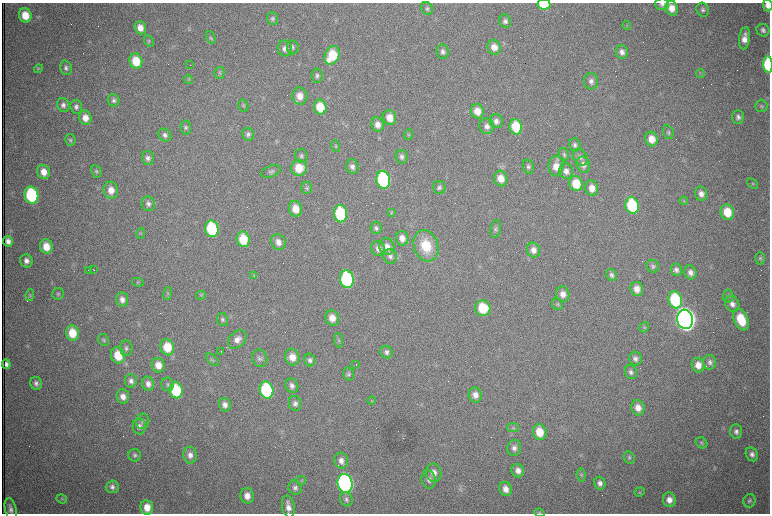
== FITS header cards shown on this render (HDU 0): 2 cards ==
NAXIS1  =                 1536 /fastest changing axis
NAXIS2  =                 1023 /next to fastest changing axis

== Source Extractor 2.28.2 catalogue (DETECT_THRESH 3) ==
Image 1536 x 1023 px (HDU 0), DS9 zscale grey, zoomed out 1/2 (1 PNG px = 2 x 2 image px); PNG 772 x 516 px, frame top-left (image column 1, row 1022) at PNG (2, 3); each listed source drawn as its Kron ellipse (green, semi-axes under 4 px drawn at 4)
Background 1040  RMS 16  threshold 48.5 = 3 sigma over >= 5 px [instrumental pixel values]
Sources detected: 256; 62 cannot appear on this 1/2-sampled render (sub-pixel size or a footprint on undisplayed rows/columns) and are neither listed nor drawn; the other 194 listed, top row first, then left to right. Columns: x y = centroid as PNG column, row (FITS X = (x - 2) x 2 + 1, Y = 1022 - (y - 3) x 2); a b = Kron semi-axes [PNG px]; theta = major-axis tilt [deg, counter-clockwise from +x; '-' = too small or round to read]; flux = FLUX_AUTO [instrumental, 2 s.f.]
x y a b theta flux
544 4 6 5 - 1.2e+05
662 4 7 6 - 1.0e+04
768 5 6 5 - 2.2e+04
427 8 7 5 -63 7.6e+03
672 8 7 6 - 3.4e+04
703 10 7 6 - 9.7e+03
25 15 7 6 - 6.4e+04
272 18 6 5 - 7.1e+03
505 21 7 6 - 1.2e+04
627 26 4 4 - 3.7e+03
140 28 6 5 - 3.1e+04
763 30 6 6 - 1.2e+04
211 38 6 4 -63 5.8e+03
744 38 11 5 83 2.9e+04
149 41 6 4 -63 5.0e+03
293 47 7 6 - 9.6e+03
494 47 7 6 - 3.0e+04
285 48 8 7 - 2.0e+04
443 52 7 6 - 1.3e+04
622 52 7 6 - 1.6e+04
332 55 9 7 64 1.3e+05
136 61 8 6 -73 8.9e+04
768 64 8 4 -87 2.0e+05
190 65 2 1 - 9.8e+04
66 68 7 5 -73 1.0e+04
39 69 4 3 - 3.8e+03
219 73 6 5 - 5.6e+03
700 73 4 3 - 3.8e+03
317 76 7 5 -81 9.2e+03
188 79 5 3 - 4.3e+03
591 81 8 7 - 1.5e+04
300 96 8 7 - 3.5e+04
114 100 6 6 - 9.9e+03
63 105 7 6 - 1.3e+04
243 105 6 5 - 5.8e+03
761 106 6 6 - 7.0e+03
76 107 7 6 - 1.2e+04
320 107 7 6 - 9.2e+04
477 111 7 6 - 4.1e+04
738 117 7 6 - 1.2e+04
85 118 7 6 - 3.0e+04
390 118 7 6 - 4.3e+04
496 121 7 6 - 1.7e+04
378 125 7 6 - 2.3e+04
487 126 8 7 - 1.7e+04
186 127 7 5 -85 7.7e+03
516 127 7 6 - 1.3e+05
668 132 7 5 -75 6.7e+03
248 134 6 5 - 9.7e+03
165 135 7 6 - 1.1e+04
409 135 5 2 - 3.5e+03
651 139 7 6 - 4.3e+04
70 140 6 5 - 6.6e+03
575 145 7 5 -71 1.1e+04
335 146 6 4 -86 4.8e+03
564 154 6 5 - 6.2e+03
301 156 7 6 - 9.3e+03
401 157 7 6 - 1.1e+04
580 157 9 6 -55 1.4e+04
148 158 7 6 - 1.2e+04
583 165 8 6 -71 1.7e+04
556 166 10 7 86 3.5e+04
352 167 7 6 - 1.4e+04
528 167 7 5 -75 8.8e+03
299 168 8 8 - 7.2e+04
96 171 6 5 - 6.2e+03
271 171 10 5 20 1.0e+04
566 171 8 6 -82 1.9e+04
44 172 7 6 - 3.6e+04
501 178 8 6 -77 4.3e+04
383 180 9 7 -76 4.8e+05
576 184 8 6 -74 8.3e+04
753 184 6 4 -39 4.2e+03
307 188 6 5 - 6.4e+03
439 188 7 6 - 1.0e+04
592 188 7 6 - 3.4e+04
111 190 8 7 - 3.6e+04
701 194 7 6 - 1.9e+04
31 195 8 7 - 3.7e+05
684 201 4 3 - 3.4e+03
148 204 7 6 - 1.4e+04
632 205 8 6 -74 2.6e+05
295 209 8 6 -78 4.8e+04
391 212 3 3 - 3.1e+03
727 212 8 6 -74 8.3e+04
340 214 9 6 -81 2.7e+05
376 228 6 5 - 8.8e+03
212 229 8 6 -78 2.9e+05
496 229 9 5 80 8.5e+03
141 234 5 4 - 4.4e+03
402 238 7 6 - 2.4e+04
243 239 8 6 -77 1.1e+05
8 241 5 4 - 1.7e+04
278 242 8 7 - 2.5e+04
46 246 7 6 - 5.1e+04
387 246 8 7 - 2.5e+04
426 246 16 12 -71 1.1e+05
378 248 7 6 - 2.0e+04
533 250 7 6 - 2.3e+04
390 256 7 6 - 1.1e+04
760 258 6 5 - 5.7e+03
26 261 7 6 - 1.7e+04
653 266 6 6 - 8.4e+03
88 270 2 1 - 1.1e+03
94 270 3 1 - 2.7e+03
676 270 6 5 - 1.3e+04
690 272 7 6 - 1.6e+04
612 275 6 5 - 9.6e+03
254 276 4 3 - 3.2e+03
347 279 9 7 -77 4.4e+05
138 282 6 2 -9 3.3e+03
637 289 7 6 - 2.8e+04
168 293 6 3 71 5.0e+03
58 294 6 5 - 6.5e+03
563 294 8 6 -79 2.6e+04
30 295 6 4 81 4.5e+03
201 295 5 4 - 4.7e+03
728 296 6 5 - 6.8e+03
122 300 7 6 - 1.8e+04
675 300 8 6 -73 2.7e+05
557 304 6 5 - 5.7e+03
732 304 8 7 - 1.8e+04
483 308 8 7 - 1.2e+05
332 318 8 6 -71 3.8e+04
222 319 6 5 - 7.8e+03
685 319 10 7 -75 4.7e+06
741 319 11 6 -67 1.1e+05
644 327 5 3 - 3.9e+03
72 333 7 6 - 8.3e+04
237 339 10 7 45 2.4e+04
104 340 6 5 - 6.1e+03
339 340 7 4 -86 5.3e+03
167 347 8 7 - 9.4e+04
126 348 8 6 -87 9.9e+03
221 351 2 1 - 3.1e+03
387 352 6 6 - 1.1e+04
118 355 8 7 - 9.5e+04
292 357 8 7 - 3.9e+04
260 358 9 7 -74 1.4e+04
635 359 7 6 - 1.3e+04
212 360 8 4 -43 6.4e+03
310 360 6 5 - 1.1e+04
710 362 7 6 - 1.3e+04
6 364 5 4 - 1.2e+04
356 364 2 1 - 4.6e+03
158 365 7 6 - 3.8e+04
698 365 7 6 - 3.0e+04
631 372 7 5 -72 1.1e+04
349 374 6 5 - 7.1e+03
131 381 7 6 - 1.3e+04
36 383 6 6 - 1.2e+04
148 384 7 6 - 1.8e+04
167 384 7 6 - 8.4e+03
292 386 7 6 - 1.3e+04
176 390 8 6 -79 2.0e+05
266 390 8 7 - 3.6e+05
475 395 7 6 - 2.3e+04
123 397 7 6 - 2.5e+04
372 400 4 2 - 2.5e+03
295 403 7 6 - 1.4e+04
225 405 7 6 - 1.8e+04
638 408 8 6 -75 3.0e+04
143 421 8 6 75 1.0e+04
139 426 8 6 -89 1.5e+04
513 427 6 4 -8 5.4e+03
540 432 8 6 -76 6.9e+04
736 432 7 6 - 1.3e+04
701 443 6 5 - 6.4e+03
514 448 8 7 - 1.6e+04
752 454 7 6 - 1.4e+04
135 455 6 6 - 8.6e+03
190 455 8 7 - 2.0e+04
629 457 6 5 - 6.6e+03
341 461 8 7 - 2.1e+04
518 471 7 6 - 2.3e+04
434 473 9 8 - 2.8e+04
581 475 7 4 -84 6.0e+03
301 480 5 3 - 4.0e+03
429 480 9 7 -79 1.7e+04
345 483 9 7 -77 1.5e+06
600 483 6 5 - 1.6e+04
112 487 6 6 - 1.2e+04
295 488 7 6 - 1.2e+04
506 489 7 6 - 2.7e+04
640 492 5 2 - 3.3e+03
247 496 8 7 - 3.0e+04
62 499 5 4 - 4.7e+03
346 499 7 6 - 9.5e+03
669 500 7 6 - 2.7e+04
749 501 7 6 - 8.3e+03
147 507 7 6 - 4.7e+04
288 507 11 6 -80 2.8e+04
11 509 11 5 -76 1.5e+04
539 513 5 3 - 3.5e+03
At the frame edge (FLAGS 8, measured only in part): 5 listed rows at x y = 544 4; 662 4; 768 5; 768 64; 539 513
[62 sub-pixel or undisplayed-footprint detections neither listed nor drawn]